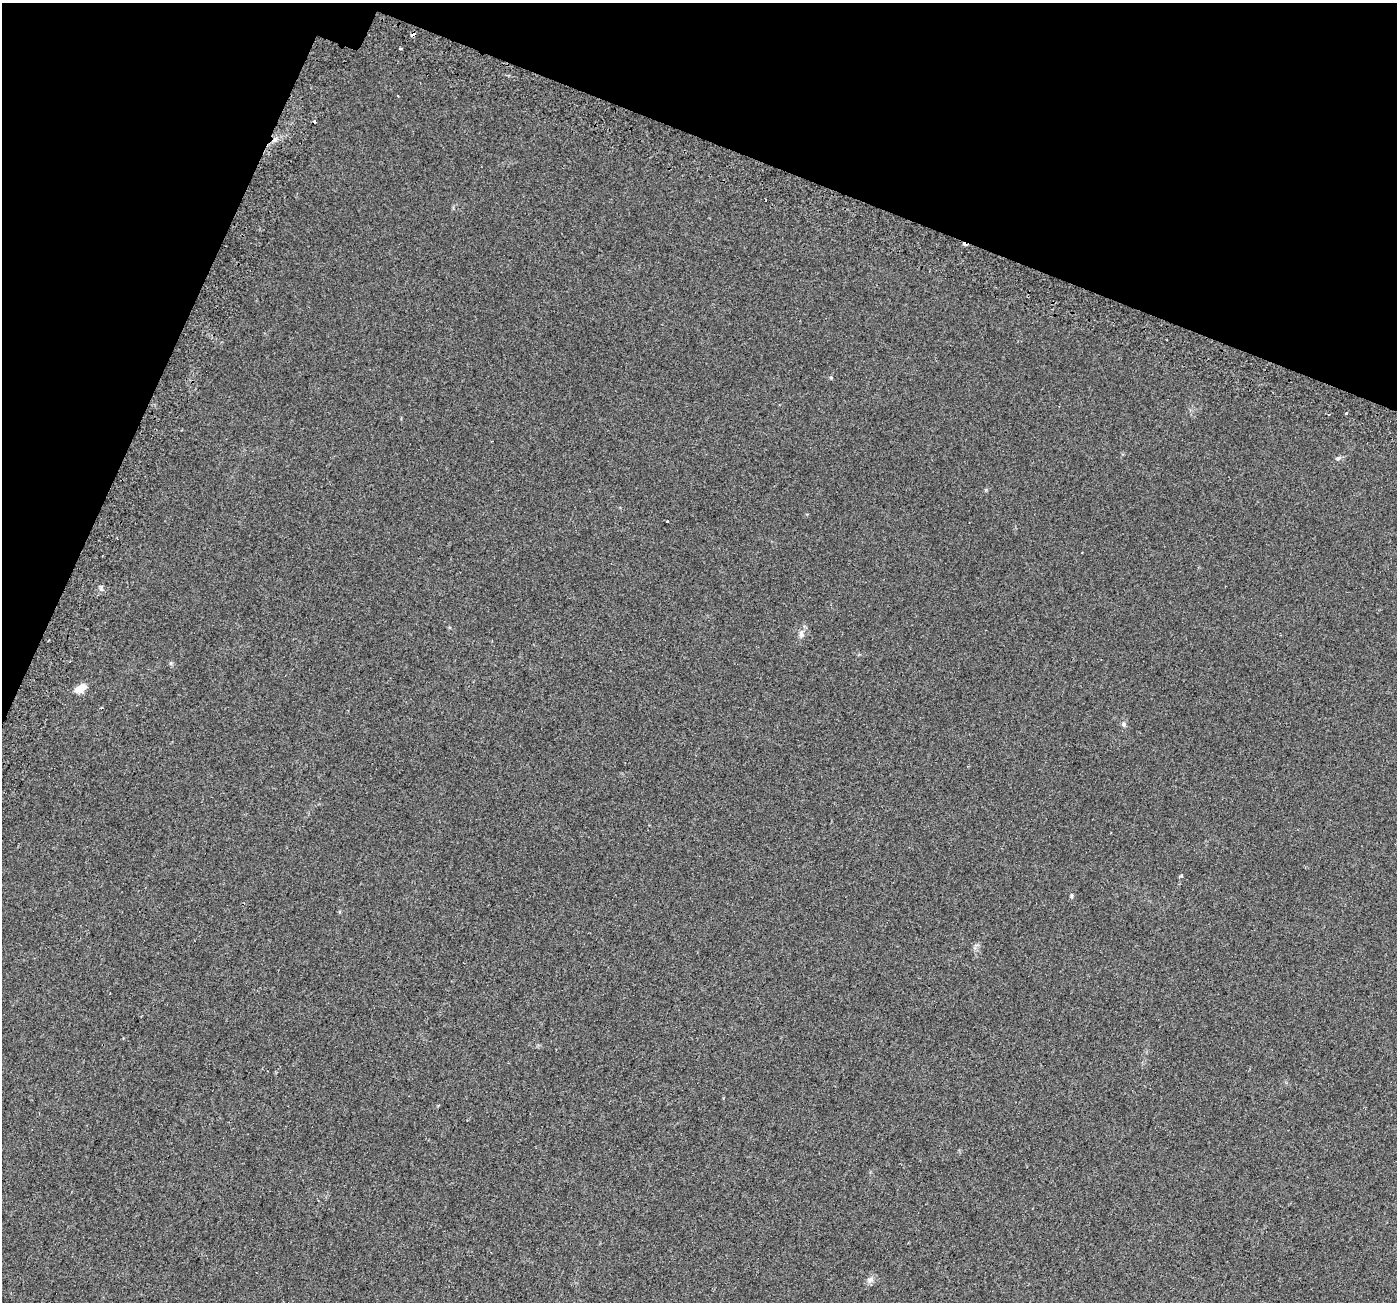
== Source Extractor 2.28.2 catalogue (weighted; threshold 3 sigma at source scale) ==
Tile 2 of 4 x 4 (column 2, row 1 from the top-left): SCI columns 1460-2854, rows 4248-5547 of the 5698 x 5829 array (HDU 1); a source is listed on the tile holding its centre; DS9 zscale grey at full resolution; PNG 1399 x 1304 px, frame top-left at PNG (2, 3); no overlay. Shown black and unused: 18% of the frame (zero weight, under 2 of 3 exposures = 4% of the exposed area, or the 3 px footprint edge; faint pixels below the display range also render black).
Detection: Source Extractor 2.28.2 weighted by HDU 2 'WHT'; one run over the whole footprint, this tile lists its part. Background 0.0279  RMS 0.0051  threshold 0.0229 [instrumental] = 3 sigma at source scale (4.5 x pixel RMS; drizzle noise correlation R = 1.50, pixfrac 1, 0.0396/0.0396 arcsec/px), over >= 5 px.
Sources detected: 15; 2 cosmic-ray / hot-pixel residue — not listed; the other 13 listed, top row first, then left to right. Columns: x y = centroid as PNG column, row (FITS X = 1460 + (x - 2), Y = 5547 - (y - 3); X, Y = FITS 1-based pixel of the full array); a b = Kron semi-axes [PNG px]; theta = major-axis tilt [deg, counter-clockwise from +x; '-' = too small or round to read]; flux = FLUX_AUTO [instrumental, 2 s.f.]
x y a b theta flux
413 35 5 4 - 3.6
400 48 3 2 - 0.78
398 96 3 3 - 0.62
831 377 5 4 - 0.54
1346 413 3 3 - 2.2
1329 414 2 2 - 0.53
1338 458 8 6 24 1.1
667 521 3 3 - 1.1
801 634 11 6 -85 1.8
80 688 12 7 32 6
1124 724 7 6 - 1.3
1071 896 7 3 90 0.75
870 1279 10 7 15 1.9
Overlapping masked pixels (flux is a lower limit): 1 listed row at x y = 413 35
Unlisted compact peaks at least as high as the median listed source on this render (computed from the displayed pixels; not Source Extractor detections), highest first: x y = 101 589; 1181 876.